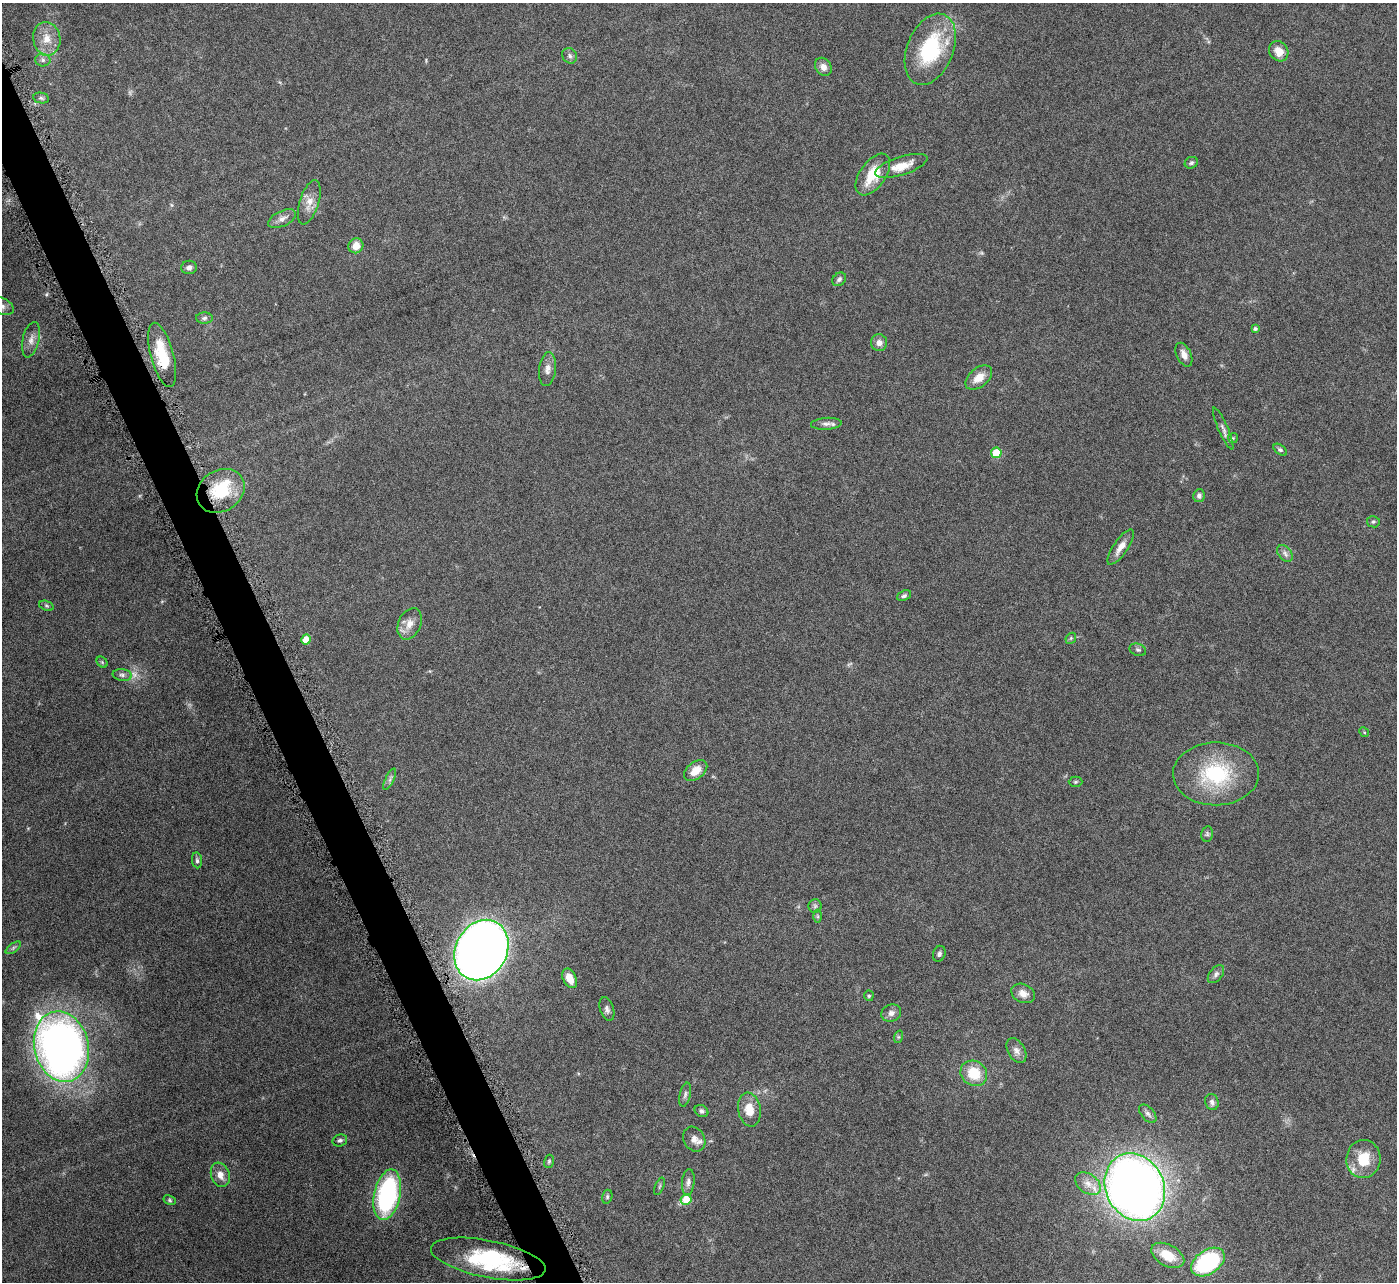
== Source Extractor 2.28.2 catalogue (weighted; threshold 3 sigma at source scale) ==
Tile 11 of 4 x 4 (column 3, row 3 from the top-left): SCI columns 2793-4187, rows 1571-2850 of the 5582 x 5570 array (HDU 1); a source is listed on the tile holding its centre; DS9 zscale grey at full resolution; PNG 1399 x 1284 px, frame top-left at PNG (2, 3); each listed source drawn as its Kron ellipse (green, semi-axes under 4 px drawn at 4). Shown black and unused: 3% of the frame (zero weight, under 4 of 8 exposures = <1% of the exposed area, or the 3 px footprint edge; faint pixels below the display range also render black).
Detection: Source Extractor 2.28.2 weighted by HDU 2 'WHT'; one run over the whole footprint, this tile lists its part. Background 0.106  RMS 0.0064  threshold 0.0264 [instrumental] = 3 sigma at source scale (4.09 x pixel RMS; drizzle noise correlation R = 1.36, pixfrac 0.8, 0.05/0.05 arcsec/px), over >= 5 px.
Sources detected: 92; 3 too faint to see at this stretch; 1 inside a brighter object's white glare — neither listed nor drawn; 3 inside a brighter listed object's ellipse — not listed separately; the other 85 listed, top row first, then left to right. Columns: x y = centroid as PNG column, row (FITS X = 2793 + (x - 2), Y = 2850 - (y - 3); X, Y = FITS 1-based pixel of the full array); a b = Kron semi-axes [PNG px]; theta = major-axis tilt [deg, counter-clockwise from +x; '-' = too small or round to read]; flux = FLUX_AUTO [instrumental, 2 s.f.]
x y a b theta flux
47 39 17 13 -82 10
930 49 37 23 68 49
1279 51 11 9 -53 6.8
570 56 8 7 - 1.8
43 60 7 6 - 2.1
823 67 10 7 -54 3.6
41 98 8 5 -11 1.4
1191 163 7 5 26 1.3
901 166 27 9 18 10
873 174 24 13 55 17
309 202 23 9 73 6.2
282 219 15 7 25 3.6
356 246 8 7 - 6.3
189 267 8 6 8 2.3
839 279 7 6 - 1.7
2 306 13 8 -25 3.2
204 318 8 5 2 1.4
1255 329 4 4 - 1.5
31 340 18 8 77 4.7
879 343 8 8 - 3.3
162 355 33 11 -75 21
1184 355 13 7 -64 4
547 369 17 8 83 3.6
979 378 15 9 39 7.5
826 424 15 6 3 2.8
1223 429 23 5 -67 2.7
1233 438 5 5 - 0.74
1280 450 8 4 -36 1.2
996 453 5 5 - 19
221 491 25 20 32 28
1199 496 6 6 - 1.8
1373 522 6 5 - 1.1
1121 547 21 7 56 5.4
1285 553 9 6 -52 2.3
904 596 7 5 25 1.4
46 606 7 4 -20 1.1
410 624 16 11 66 6.5
1071 638 6 4 47 0.84
306 639 5 5 - 8.1
1138 650 8 6 -19 1.4
102 662 6 4 -46 0.97
122 675 9 6 -8 2.1
1364 732 5 4 - 0.7
696 771 13 8 38 7.7
1216 774 43 31 1 48
390 779 12 4 64 1.5
1075 782 7 5 1 0.89
1207 834 8 5 79 1.3
197 860 8 5 -82 1.4
815 906 6 6 - 1.4
818 916 6 4 -89 0.84
13 948 9 4 36 1.2
481 950 31 25 61 780
939 954 8 6 71 1.5
1216 974 10 6 51 2
570 978 10 6 -64 7.6
1023 993 12 9 -24 5
869 996 5 4 - 0.87
607 1009 12 7 -71 2.2
891 1013 10 8 27 2.8
898 1037 6 4 72 0.85
61 1047 36 27 -76 410
1016 1051 13 8 -59 3.6
974 1073 14 12 -38 16
685 1095 12 5 77 1.9
1212 1102 8 6 -72 2.2
749 1110 17 11 -80 9.8
701 1111 7 5 -31 1.6
1148 1114 11 6 -49 2.1
694 1139 13 10 -58 3.8
340 1140 7 6 - 1.5
1363 1159 19 17 84 17
549 1161 7 5 75 0.9
220 1175 12 9 -70 5.3
688 1182 13 6 84 2.7
1088 1184 14 9 -35 5.6
659 1186 9 3 69 0.84
1135 1187 35 29 -64 570
387 1195 26 13 78 92
607 1197 7 5 77 1
170 1200 6 4 -28 0.92
686 1200 5 5 - 16
1168 1255 18 10 -29 14
488 1259 58 18 -11 57
1208 1262 18 12 34 72
Overlapping masked pixels (flux is a lower limit): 2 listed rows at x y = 162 355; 488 1259
Isophote crosses this tile's border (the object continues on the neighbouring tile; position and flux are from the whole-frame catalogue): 1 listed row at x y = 2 306